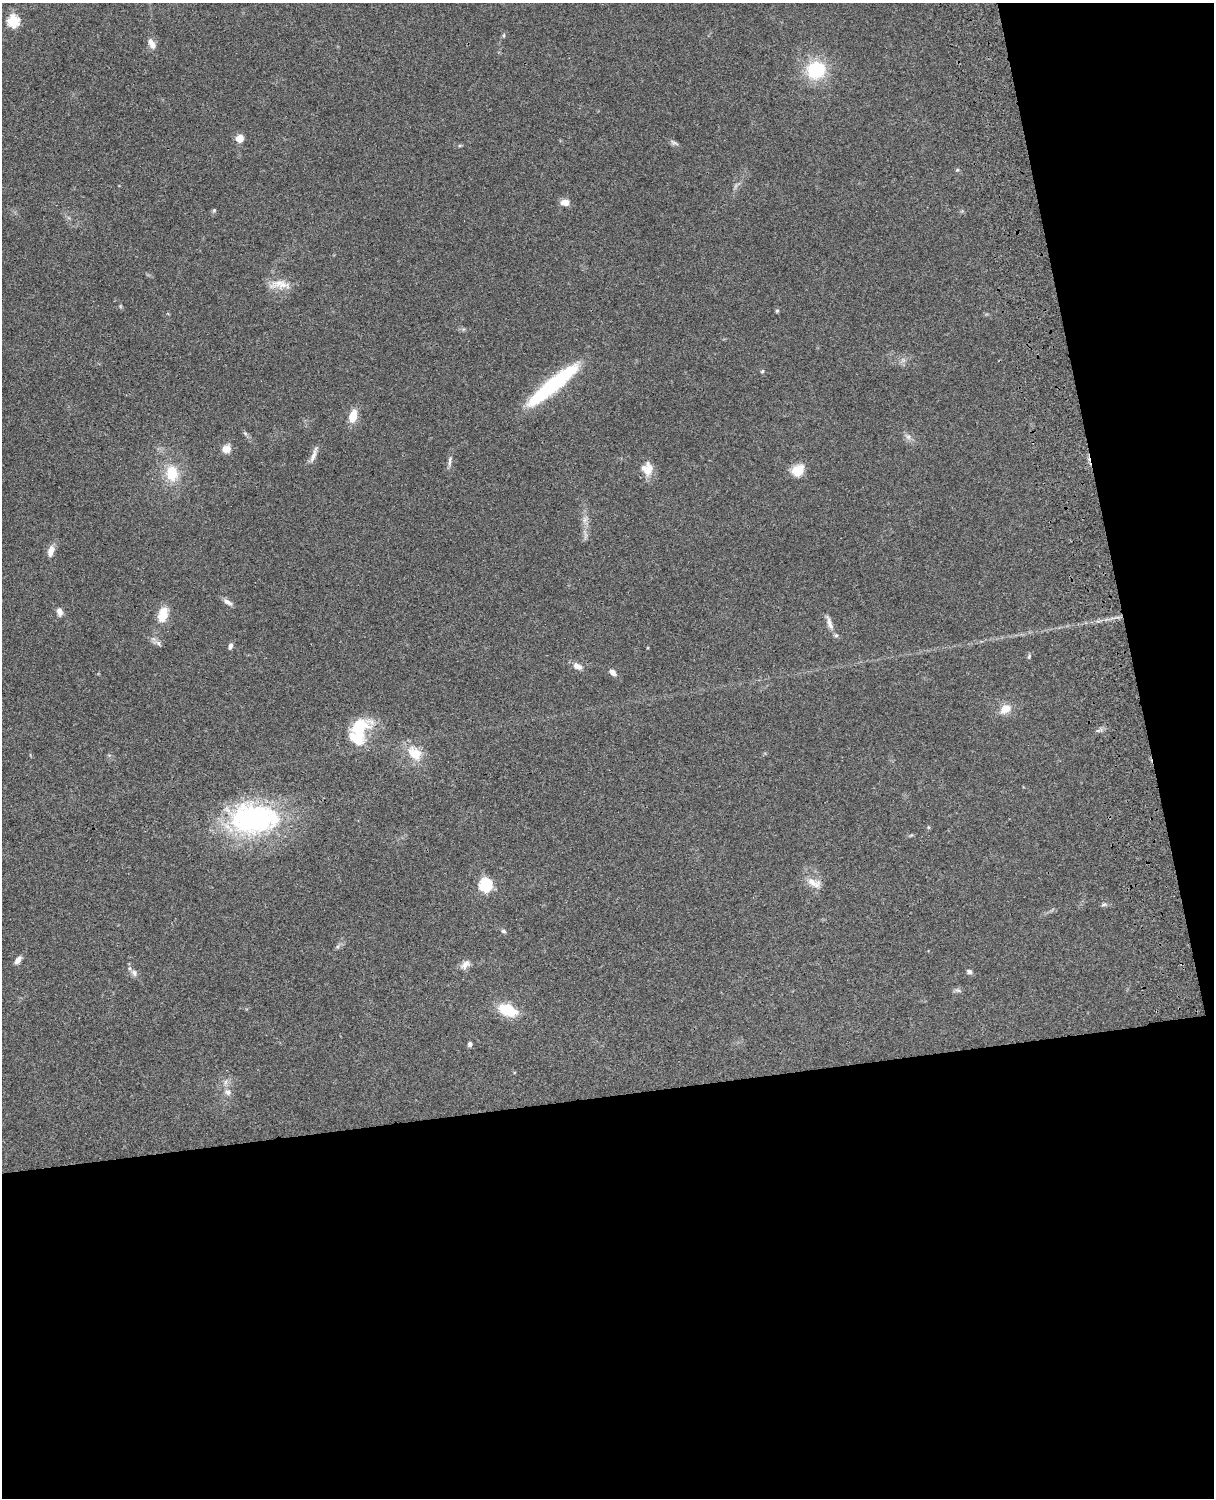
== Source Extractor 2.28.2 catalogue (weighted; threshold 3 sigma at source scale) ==
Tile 12 of 4 x 3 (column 4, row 3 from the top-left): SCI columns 3758-4969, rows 277-1772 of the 5087 x 4926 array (HDU 1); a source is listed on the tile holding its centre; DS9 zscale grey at full resolution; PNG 1216 x 1500 px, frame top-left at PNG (2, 3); no overlay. Shown black and unused: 33% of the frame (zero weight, under 3 of 4 exposures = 6% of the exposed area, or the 3 px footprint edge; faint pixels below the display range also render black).
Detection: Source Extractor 2.28.2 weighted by HDU 2 'WHT'; one run over the whole footprint, this tile lists its part. Background 0.104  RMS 0.0065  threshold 0.0293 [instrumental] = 3 sigma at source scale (4.5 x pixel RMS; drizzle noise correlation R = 1.50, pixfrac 1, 0.05/0.05 arcsec/px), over >= 5 px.
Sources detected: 52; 1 inside a brighter object's white glare — not listed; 1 inside a brighter listed object's ellipse — not listed separately; the other 50 listed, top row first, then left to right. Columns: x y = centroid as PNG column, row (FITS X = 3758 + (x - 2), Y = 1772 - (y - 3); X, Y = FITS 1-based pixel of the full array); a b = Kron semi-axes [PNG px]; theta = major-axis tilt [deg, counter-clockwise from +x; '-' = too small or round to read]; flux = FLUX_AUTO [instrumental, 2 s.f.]
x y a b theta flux
13 21 6 6 - 66
504 35 6 4 71 0.81
153 45 10 8 -32 3.2
816 70 23 21 20 32
240 138 8 7 - 5.8
674 143 14 4 -25 1.7
957 170 5 4 - 0.69
565 202 10 7 -1 4.5
214 210 5 5 - 0.87
279 283 31 10 23 8.6
777 311 5 4 - 0.81
762 371 5 4 - 0.89
553 385 61 12 39 73
353 416 12 7 75 11
245 433 6 4 -20 0.97
908 437 7 6 - 2.1
226 449 11 10 - 5.1
314 455 23 5 72 3.9
450 461 15 4 78 2.3
647 469 15 14 - 8.6
798 470 14 12 44 11
172 473 17 13 -82 18
585 520 8 6 69 2.5
51 551 12 7 76 5.5
228 602 14 6 -30 2.9
60 612 10 7 -77 3.2
163 615 18 11 73 12
830 624 22 6 -71 4.5
158 643 10 5 -54 1.9
230 646 8 5 72 2.1
1029 656 7 4 67 0.96
577 666 13 8 -21 4.1
612 672 10 6 -43 3.3
1005 709 14 10 31 7.6
359 731 35 23 60 30
415 753 23 16 -43 14
254 818 56 34 1 120
814 883 21 10 -24 6.7
485 885 6 6 - 97
1104 905 8 4 9 1.3
503 931 7 5 -18 1.2
18 960 11 5 55 3.1
465 965 14 8 41 3.9
969 972 6 5 - 2
134 973 9 8 - 2.7
958 990 8 6 -19 1.6
508 1010 18 10 -21 24
470 1044 6 5 - 1.7
225 1082 9 4 81 1.8
228 1092 10 8 -68 3.4